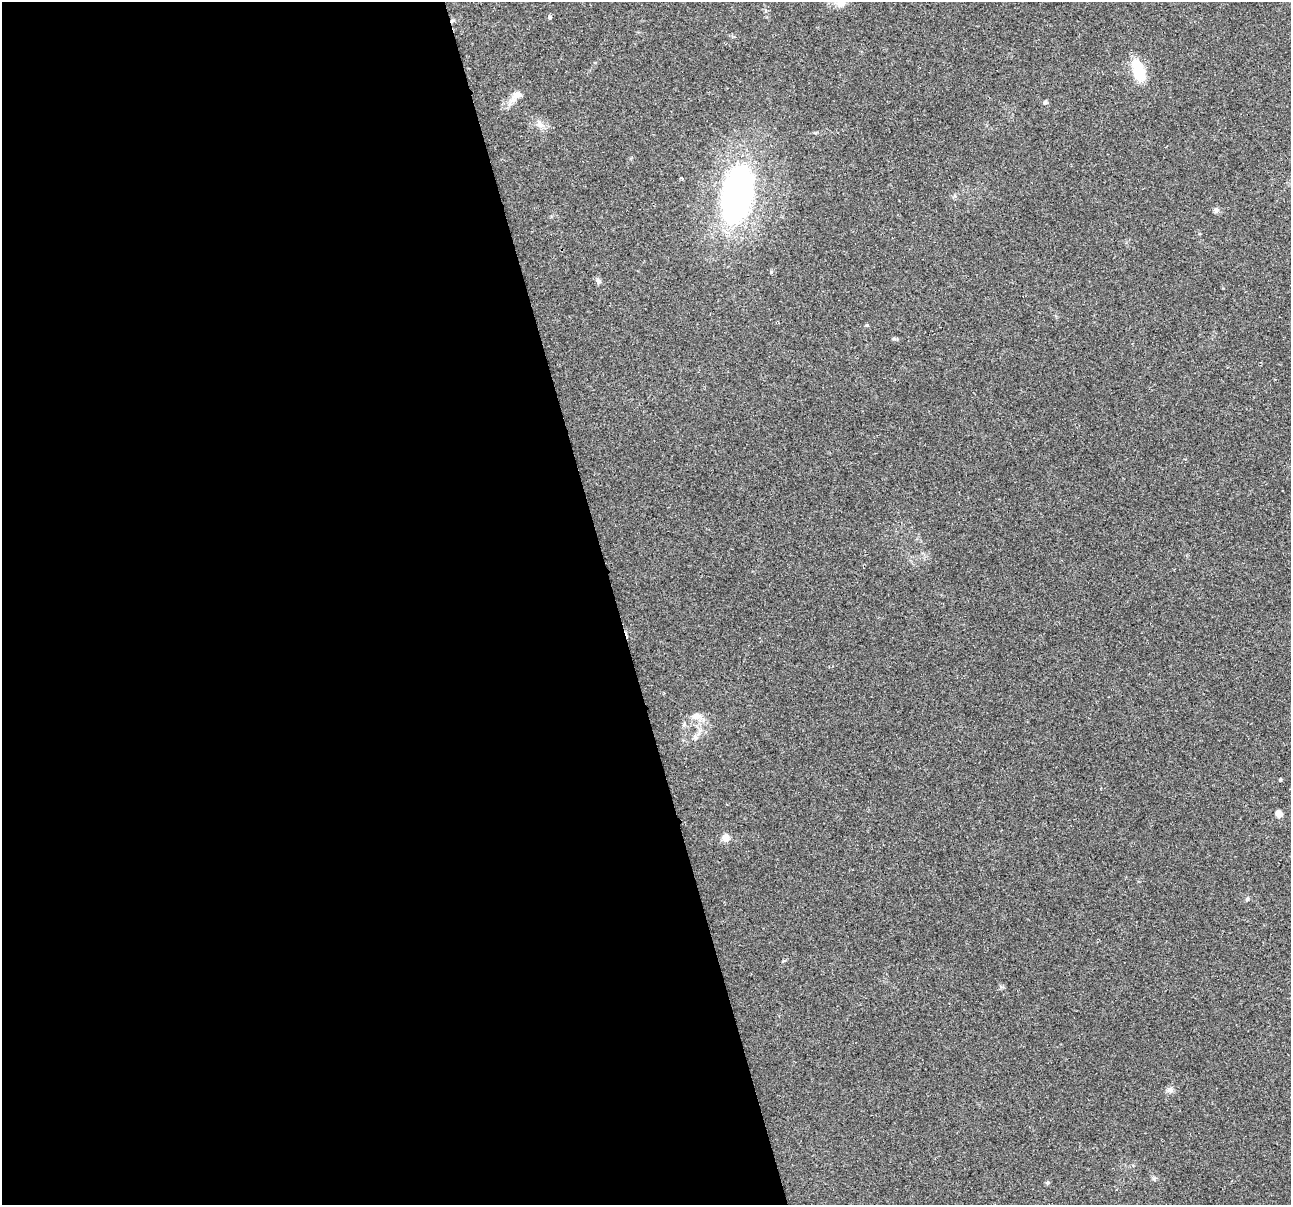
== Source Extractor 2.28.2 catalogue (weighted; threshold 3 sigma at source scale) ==
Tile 9 of 4 x 4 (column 1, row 3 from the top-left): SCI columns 1-1289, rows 1297-2499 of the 5155 x 4952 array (HDU 1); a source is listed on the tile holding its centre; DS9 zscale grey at full resolution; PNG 1293 x 1207 px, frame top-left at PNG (2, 2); no overlay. Shown black and unused: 48% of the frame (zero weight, under 2 of 3 exposures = <1% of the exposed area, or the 3 px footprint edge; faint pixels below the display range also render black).
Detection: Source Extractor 2.28.2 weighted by HDU 2 'WHT'; one run over the whole footprint, this tile lists its part. Background 0.0234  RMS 0.0043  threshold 0.0193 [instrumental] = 3 sigma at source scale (4.5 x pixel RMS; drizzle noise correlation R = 1.50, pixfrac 1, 0.0396/0.0396 arcsec/px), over >= 5 px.
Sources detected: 16; all 16 listed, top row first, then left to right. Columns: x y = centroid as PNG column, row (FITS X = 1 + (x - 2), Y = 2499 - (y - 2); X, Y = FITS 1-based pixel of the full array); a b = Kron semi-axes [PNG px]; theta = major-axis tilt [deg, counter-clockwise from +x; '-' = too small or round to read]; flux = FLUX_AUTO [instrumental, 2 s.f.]
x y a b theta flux
549 17 4 3 - 3.2
1138 71 19 10 -72 18
517 95 16 9 17 3.4
1045 102 5 5 - 1
540 124 13 7 -58 2.5
737 195 63 31 80 130
1216 210 8 7 - 1.1
598 281 9 7 -56 1.1
696 716 13 8 16 2.7
695 737 7 7 - 1.4
1280 779 4 3 - 0.52
1279 813 7 6 - 3.1
725 837 10 10 - 2.5
1247 899 6 5 - 0.69
1170 1090 9 8 - 1.7
1047 1183 5 5 - 0.61
Unlisted compact peaks at least as high as the median listed source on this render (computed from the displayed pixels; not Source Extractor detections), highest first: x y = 1154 1179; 867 325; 771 272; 894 339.